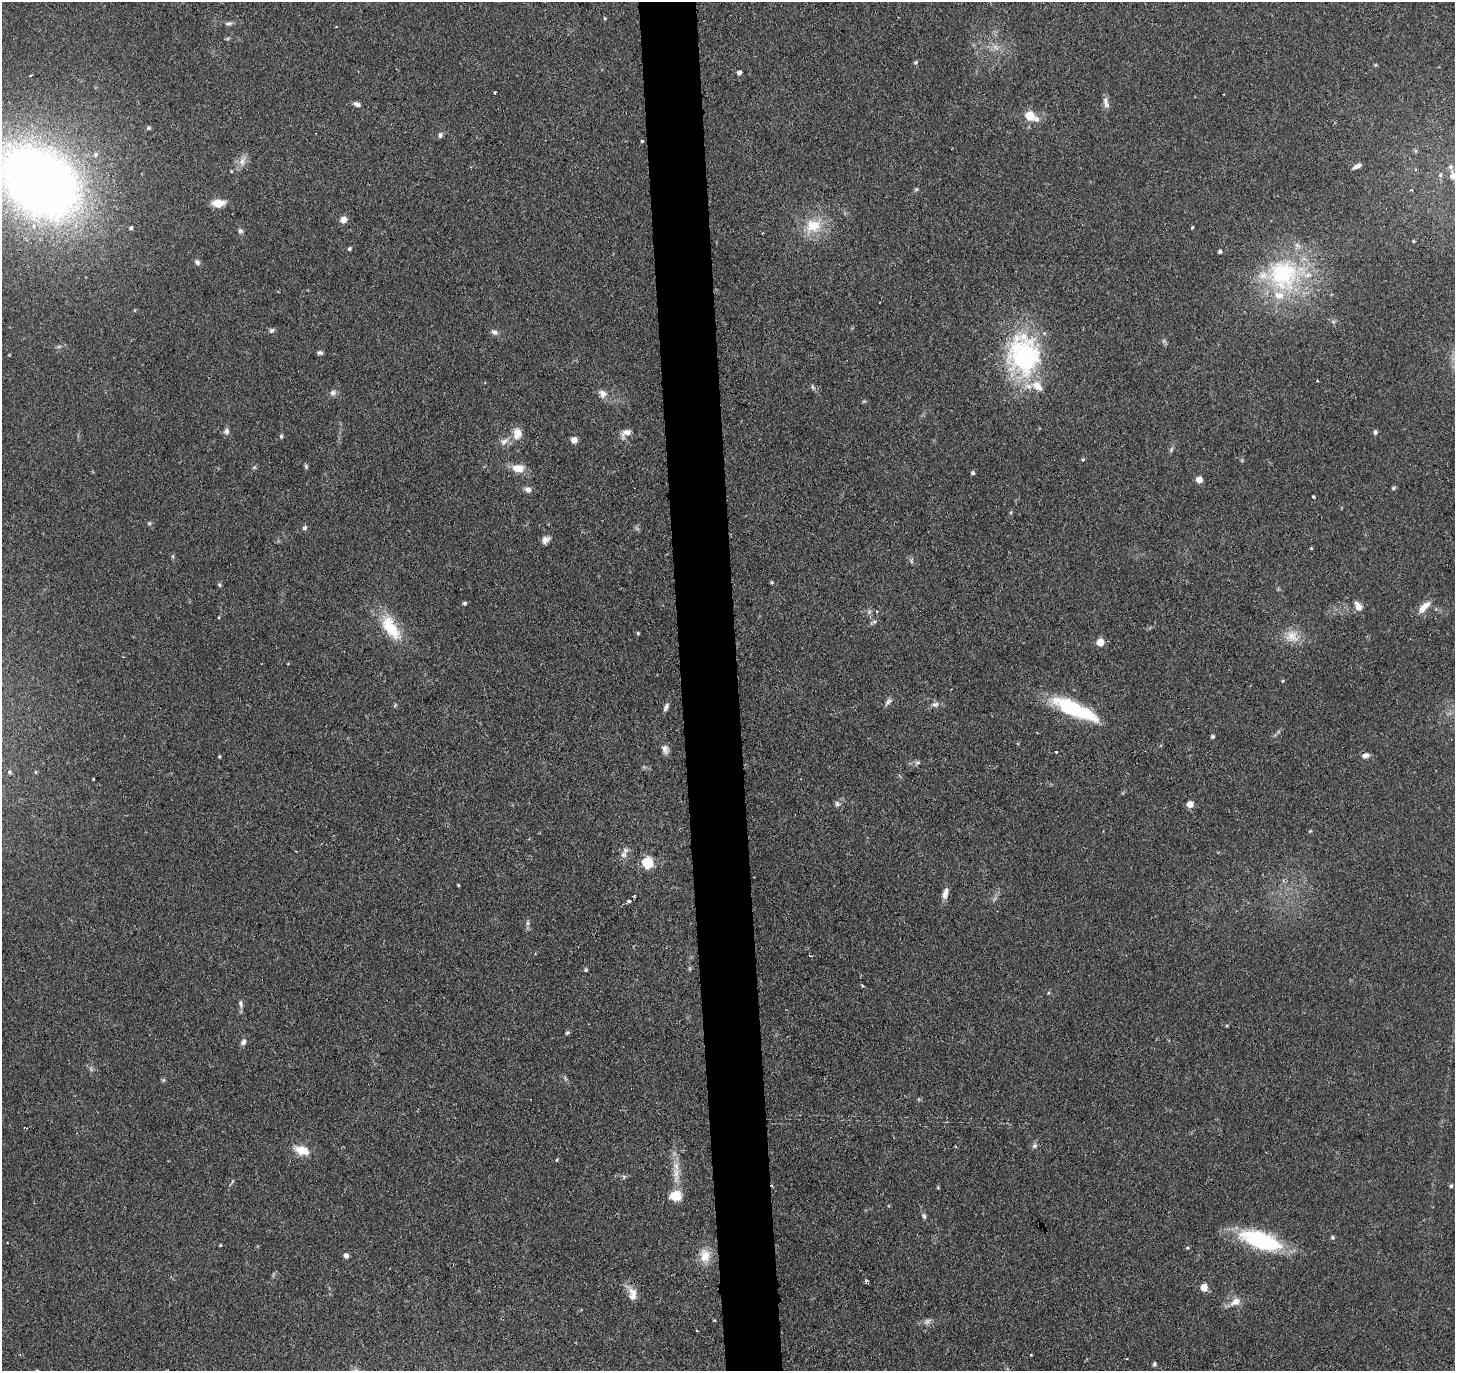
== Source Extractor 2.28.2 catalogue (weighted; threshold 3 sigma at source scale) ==
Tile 5 of 3 x 3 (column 2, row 2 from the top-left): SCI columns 1454-2906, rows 1482-2850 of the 4359 x 4331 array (HDU 1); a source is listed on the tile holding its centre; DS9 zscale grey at full resolution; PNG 1457 x 1373 px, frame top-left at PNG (2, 2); no overlay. Shown black and unused: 4% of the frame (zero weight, under 2 of 3 exposures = <1% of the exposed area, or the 3 px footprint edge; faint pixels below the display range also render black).
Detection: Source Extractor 2.28.2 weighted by HDU 2 'WHT'; one run over the whole footprint, this tile lists its part. Background 0.126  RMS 0.0067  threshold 0.03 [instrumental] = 3 sigma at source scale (4.5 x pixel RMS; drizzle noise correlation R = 1.50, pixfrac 1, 0.05/0.05 arcsec/px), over >= 5 px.
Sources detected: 133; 1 too faint to see at this stretch — not listed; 6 inside a brighter listed object's ellipse — not listed separately; the other 126 listed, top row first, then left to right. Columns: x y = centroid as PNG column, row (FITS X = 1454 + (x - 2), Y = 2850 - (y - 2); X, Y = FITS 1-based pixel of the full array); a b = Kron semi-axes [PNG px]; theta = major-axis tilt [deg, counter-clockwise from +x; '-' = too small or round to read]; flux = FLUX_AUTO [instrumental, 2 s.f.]
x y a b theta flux
604 18 5 3 - 0.65
229 23 12 5 5 1.9
336 27 3 2 - 0.61
996 47 10 4 -42 2.5
916 62 6 5 - 1.1
739 72 4 4 - 2.7
31 75 3 2 - 0.64
495 92 3 3 - 1.6
1106 103 17 6 -75 3.2
357 104 8 5 -24 2.5
1030 116 5 5 - 27
1036 119 9 7 5 3.2
149 128 6 4 20 1.1
440 135 6 5 - 1.9
642 141 3 3 - 1.1
1416 151 6 4 89 1.1
242 161 12 8 73 4.7
1357 166 10 4 26 2.7
231 171 5 3 - 0.54
1440 175 7 5 79 1.7
1453 176 11 7 -86 5.1
38 181 104 70 -36 560
916 189 5 5 - 0.96
1411 190 4 2 - 0.63
218 203 13 8 1 9.3
343 219 6 5 - 5.9
814 226 25 16 36 18
1192 227 4 3 - 0.74
131 228 4 3 - 1.2
240 231 7 5 -45 1.5
762 233 2 2 - 0.7
1413 241 4 3 - 0.59
349 249 4 4 - 1.1
1220 251 4 4 - 1.5
197 262 8 6 -54 1.8
1283 274 47 45 -56 85
271 331 7 5 43 1.4
494 332 9 7 -28 2.4
320 353 7 5 -7 1.5
9 355 4 3 - 0.51
1024 355 55 42 -82 94
1317 380 3 2 - 0.61
813 387 9 4 -71 1.2
333 393 9 7 15 2.4
603 394 12 10 -44 4.3
226 431 8 8 - 2.2
1375 432 6 5 - 1.4
626 433 15 8 41 4.6
517 434 14 11 88 7.7
281 436 5 4 - 1.1
574 440 5 5 - 5.8
504 441 13 8 32 4.3
1171 449 9 4 77 1.3
1083 459 4 4 - 0.79
306 466 7 5 -71 1
518 468 14 9 -4 8.8
973 473 4 4 - 1.3
1199 480 5 5 - 5.6
1393 488 5 5 - 0.98
528 489 8 7 - 3
1314 497 3 3 - 1.2
149 523 5 4 - 0.93
305 528 6 5 - 1.5
545 540 10 8 49 3.2
1311 548 4 4 - 0.66
911 561 7 5 -63 1.3
772 582 4 4 - 0.82
219 585 6 4 -40 0.94
464 603 5 5 - 1.1
1358 606 11 7 -56 5
1424 607 18 8 44 6.8
874 622 6 4 19 1.2
391 628 32 15 -57 27
638 633 4 4 - 0.74
1292 636 19 15 -24 9.9
1100 642 5 5 - 15
888 702 11 6 50 2.2
935 704 10 7 13 2.6
666 707 11 5 65 2.2
1075 709 54 14 -24 50
1212 736 5 4 - 1.1
665 749 12 8 -65 3.7
1056 751 3 3 - 1.6
1365 755 9 7 21 2.8
219 756 4 3 - 0.67
917 762 9 4 0 1.6
9 772 5 5 - 1.3
93 779 3 2 - 0.74
837 804 7 7 - 1.9
1190 804 6 5 - 5.9
1310 831 5 3 - 0.6
624 855 10 8 76 3.4
647 863 6 5 - 65
458 885 3 3 - 0.69
945 895 9 7 82 3.7
634 896 3 3 - 0.8
629 901 4 3 - 2.3
528 923 6 4 -89 1.4
586 970 5 4 - 1
862 985 4 3 - 0.77
241 1004 11 6 -78 2.2
567 1033 6 5 - 1.1
243 1042 8 6 47 2.4
163 1080 6 4 71 0.89
1034 1146 7 6 - 1.8
302 1150 16 9 -22 12
557 1160 5 3 - 0.66
676 1173 15 8 -85 6.6
1451 1186 5 5 - 1.1
675 1196 13 10 2 11
924 1216 8 5 -66 1.5
1332 1237 5 5 - 1.1
1261 1240 42 16 -19 65
220 1245 4 3 - 0.59
1187 1248 4 4 - 0.73
346 1255 6 5 - 2.6
705 1255 18 14 -87 10
866 1281 3 3 - 1.8
1204 1287 5 5 - 12
632 1294 18 11 -84 6.4
1235 1301 14 9 31 6.1
927 1321 9 5 63 2
697 1330 3 2 - 0.69
20 1354 4 3 - 0.58
1031 1355 3 2 - 0.69
1154 1364 6 4 63 1.2
Isophote crosses this tile's border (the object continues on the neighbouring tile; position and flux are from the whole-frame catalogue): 2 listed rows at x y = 1453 176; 38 181